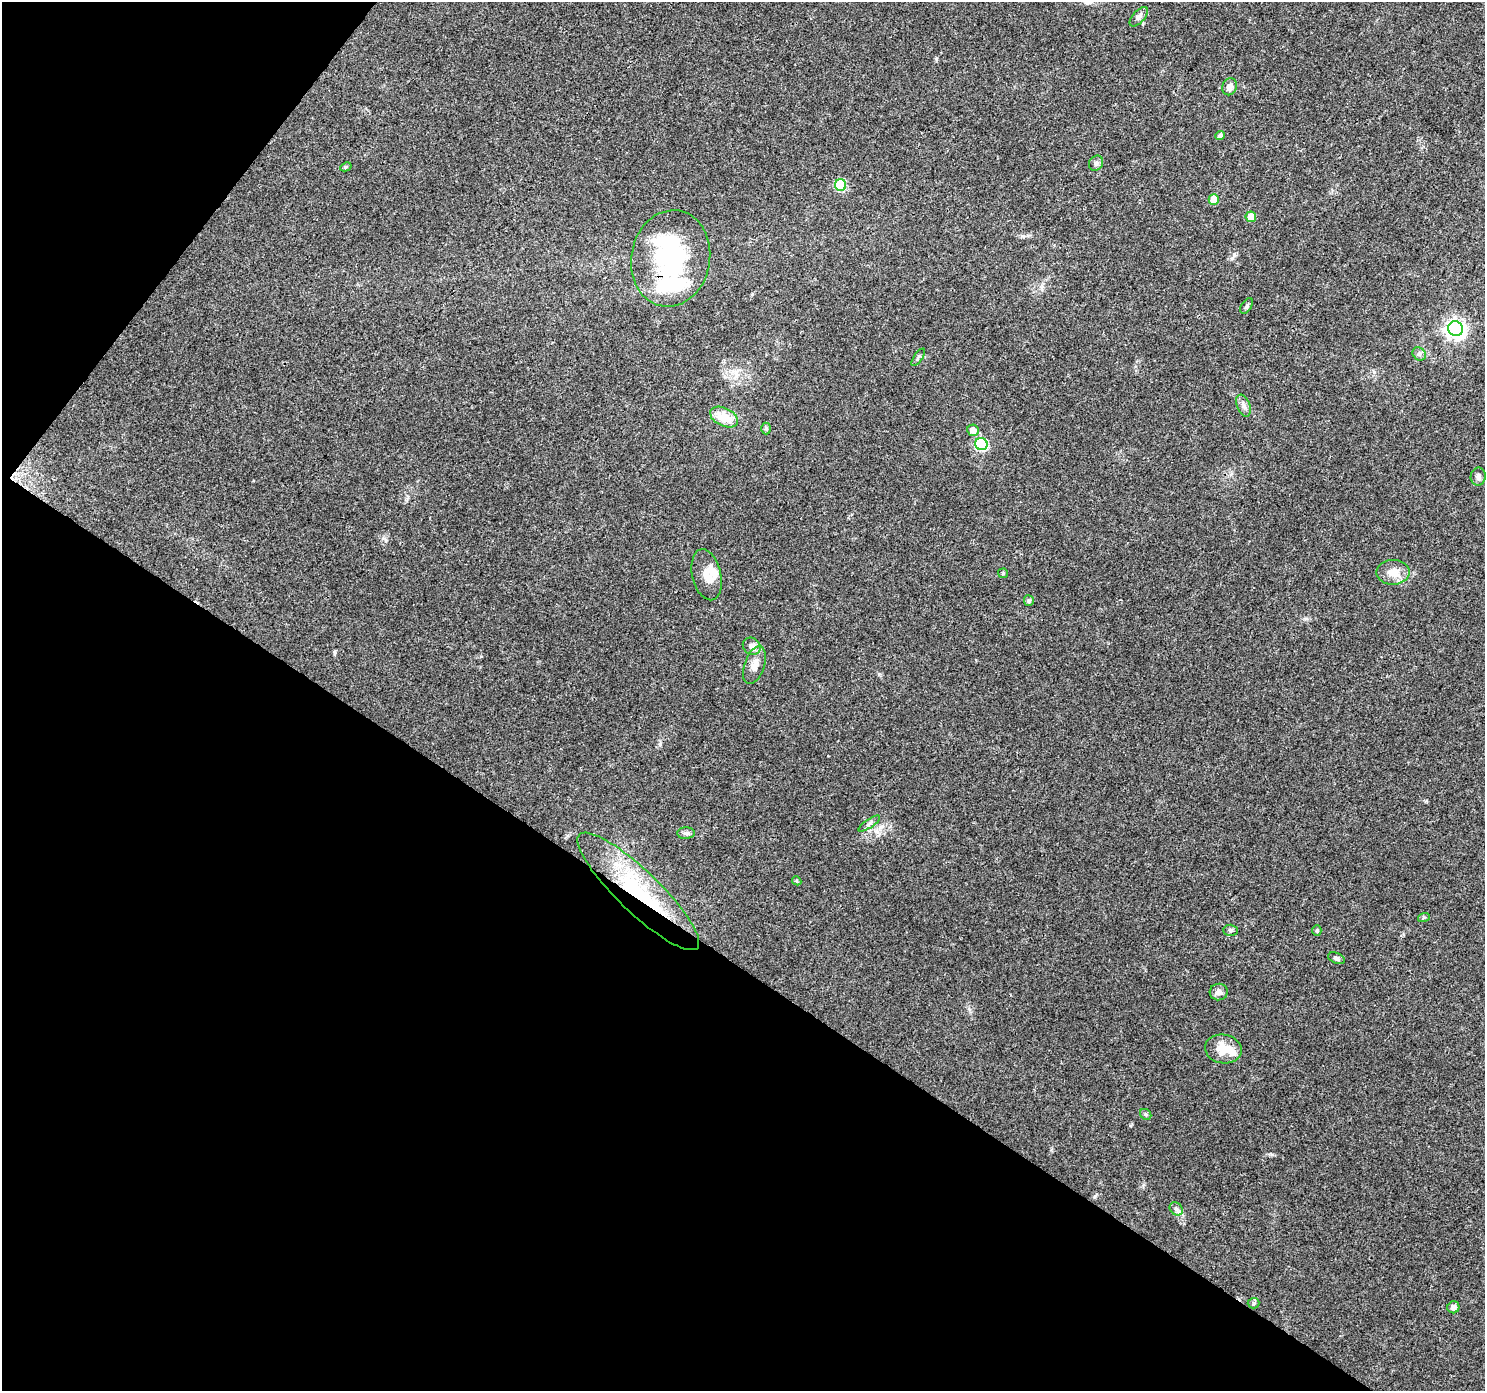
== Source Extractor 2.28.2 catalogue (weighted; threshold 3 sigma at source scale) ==
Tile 9 of 4 x 4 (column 1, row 3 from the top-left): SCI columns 1-1483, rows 1575-2963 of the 5942 x 5993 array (HDU 1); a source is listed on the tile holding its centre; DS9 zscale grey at full resolution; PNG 1487 x 1393 px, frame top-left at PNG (2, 2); each listed source drawn as its Kron ellipse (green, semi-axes under 4 px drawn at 4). Shown black and unused: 35% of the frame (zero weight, under 3 of 4 exposures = <1% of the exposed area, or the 3 px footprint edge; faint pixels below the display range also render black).
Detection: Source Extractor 2.28.2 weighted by HDU 2 'WHT'; one run over the whole footprint, this tile lists its part. Background 0.0446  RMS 0.0036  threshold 0.016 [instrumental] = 3 sigma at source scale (4.5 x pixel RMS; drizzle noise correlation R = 1.50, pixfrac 1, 0.0396/0.0396 arcsec/px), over >= 5 px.
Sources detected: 43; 2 inside a brighter object's white glare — neither listed nor drawn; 2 inside a brighter listed object's ellipse — not listed separately; the other 39 listed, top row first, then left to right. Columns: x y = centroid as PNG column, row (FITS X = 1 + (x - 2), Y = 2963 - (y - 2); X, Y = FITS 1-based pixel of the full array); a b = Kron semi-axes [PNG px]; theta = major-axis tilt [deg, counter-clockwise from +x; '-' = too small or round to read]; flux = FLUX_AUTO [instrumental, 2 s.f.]
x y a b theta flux
1139 17 12 6 47 1.4
1229 87 9 7 68 2.1
1220 135 5 4 - 1.1
1096 163 8 7 - 1
346 167 6 4 28 0.48
841 185 6 5 - 22
1214 199 5 5 - 6.2
1251 217 5 5 - 5.6
671 258 48 39 80 41
1247 306 8 5 57 0.73
1456 329 7 7 - 170
1419 354 7 6 - 0.88
918 357 10 2 55 0.52
1243 406 11 6 -68 1.5
724 417 15 9 -26 7.6
766 429 6 5 - 0.51
973 430 6 5 - 3.1
981 444 6 6 - 39
1478 476 9 7 80 1.2
1393 572 17 12 0 4.7
1003 573 5 4 - 0.45
707 575 26 14 -77 5.4
1029 601 5 5 - 0.76
752 646 9 8 - 2.2
754 665 20 10 71 3.8
869 824 12 4 33 1.1
686 833 9 6 0 0.9
797 881 5 4 - 0.43
638 891 82 21 -44 39
1424 917 6 4 19 0.46
1230 930 7 5 -1 0.72
1317 931 5 4 - 0.44
1336 958 9 5 -22 0.85
1219 992 9 8 - 1.6
1223 1049 18 14 -9 6.4
1146 1114 6 5 - 0.62
1176 1209 7 6 - 1
1254 1303 6 5 - 0.58
1453 1307 6 6 - 1.7
Overlapping masked pixels (flux is a lower limit): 2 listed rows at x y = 671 258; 638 891
Unlisted compact peaks at least as high as the median listed source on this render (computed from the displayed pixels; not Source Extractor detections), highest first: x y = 1095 1196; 1234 255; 936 59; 334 652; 386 540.